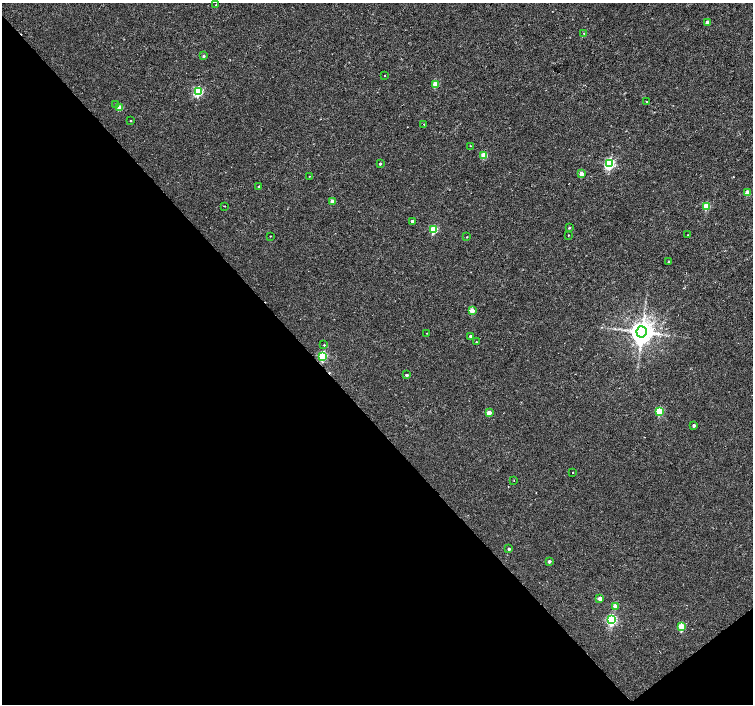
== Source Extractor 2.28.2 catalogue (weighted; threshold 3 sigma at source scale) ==
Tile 14 of 4 x 4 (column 2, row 4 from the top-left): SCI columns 1507-3007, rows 207-1610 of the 6008 x 5965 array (HDU 1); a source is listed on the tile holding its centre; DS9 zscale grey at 2 x 2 block average (1 PNG px = mean of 2 x 2 image px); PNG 755 x 706 px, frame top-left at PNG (2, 3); each listed source drawn as its Kron ellipse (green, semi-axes under 4 px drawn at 4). Shown black and unused: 42% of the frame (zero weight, under 2 of 3 exposures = <1% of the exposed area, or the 3 px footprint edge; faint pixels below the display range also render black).
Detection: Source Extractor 2.28.2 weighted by HDU 2 'WHT'; one run over the whole footprint, this tile lists its part. Background 0.00282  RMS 0.0023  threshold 0.0105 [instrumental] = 3 sigma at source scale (4.5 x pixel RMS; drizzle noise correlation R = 1.50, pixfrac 1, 0.0396/0.0396 arcsec/px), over >= 5 px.
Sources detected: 52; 2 cosmic-ray / hot-pixel residue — neither listed nor drawn; the other 50 listed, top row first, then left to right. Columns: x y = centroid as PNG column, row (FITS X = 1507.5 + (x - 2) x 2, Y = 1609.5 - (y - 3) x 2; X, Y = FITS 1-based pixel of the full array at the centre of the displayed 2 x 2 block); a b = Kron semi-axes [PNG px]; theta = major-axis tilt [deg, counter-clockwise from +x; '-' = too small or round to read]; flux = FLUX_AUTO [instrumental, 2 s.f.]
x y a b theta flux
216 5 3 2 - 0.43
707 23 2 2 - 3.8
584 33 2 2 - 0.39
204 56 3 3 - 0.83
385 75 2 2 - 0.23
435 84 3 3 - 12
198 92 3 3 - 48
647 102 2 2 - 0.52
116 105 3 2 - 0.45
119 108 3 3 - 9.9
130 121 2 2 - 0.43
424 124 2 2 - 0.25
470 146 2 2 - 0.24
484 155 3 3 - 13
380 164 2 2 - 0.87
609 164 4 3 - 65
581 174 3 2 - 6.2
309 176 2 2 - 0.26
259 187 2 2 - 0.77
747 192 3 2 - 5.7
332 201 3 3 - 3.5
224 206 2 2 - 0.36
706 206 3 3 - 16
412 221 2 2 - 1.1
569 228 3 3 - 0.51
434 230 3 3 - 25
568 235 2 2 - 0.27
688 235 2 2 - 0.32
270 236 2 2 - 0.28
467 237 2 2 - 0.28
668 262 3 2 - 0.33
472 310 3 3 - 9.2
642 332 6 5 - 620
427 333 2 2 - 0.2
470 336 2 2 - 1
476 342 2 2 - 0.38
324 345 2 2 - 1.5
323 356 3 3 - 40
407 375 2 2 - 1.8
660 411 3 3 - 26
489 413 3 2 - 8.3
694 425 2 2 - 1.5
573 472 2 2 - 0.67
514 480 2 2 - 0.21
509 549 2 2 - 1.2
549 561 2 2 - 1.6
600 598 3 2 - 6
615 606 3 2 - 5.7
612 620 4 3 - 59
682 627 3 3 - 21
Diffuse or blended objects may show on this block-average render without a row.